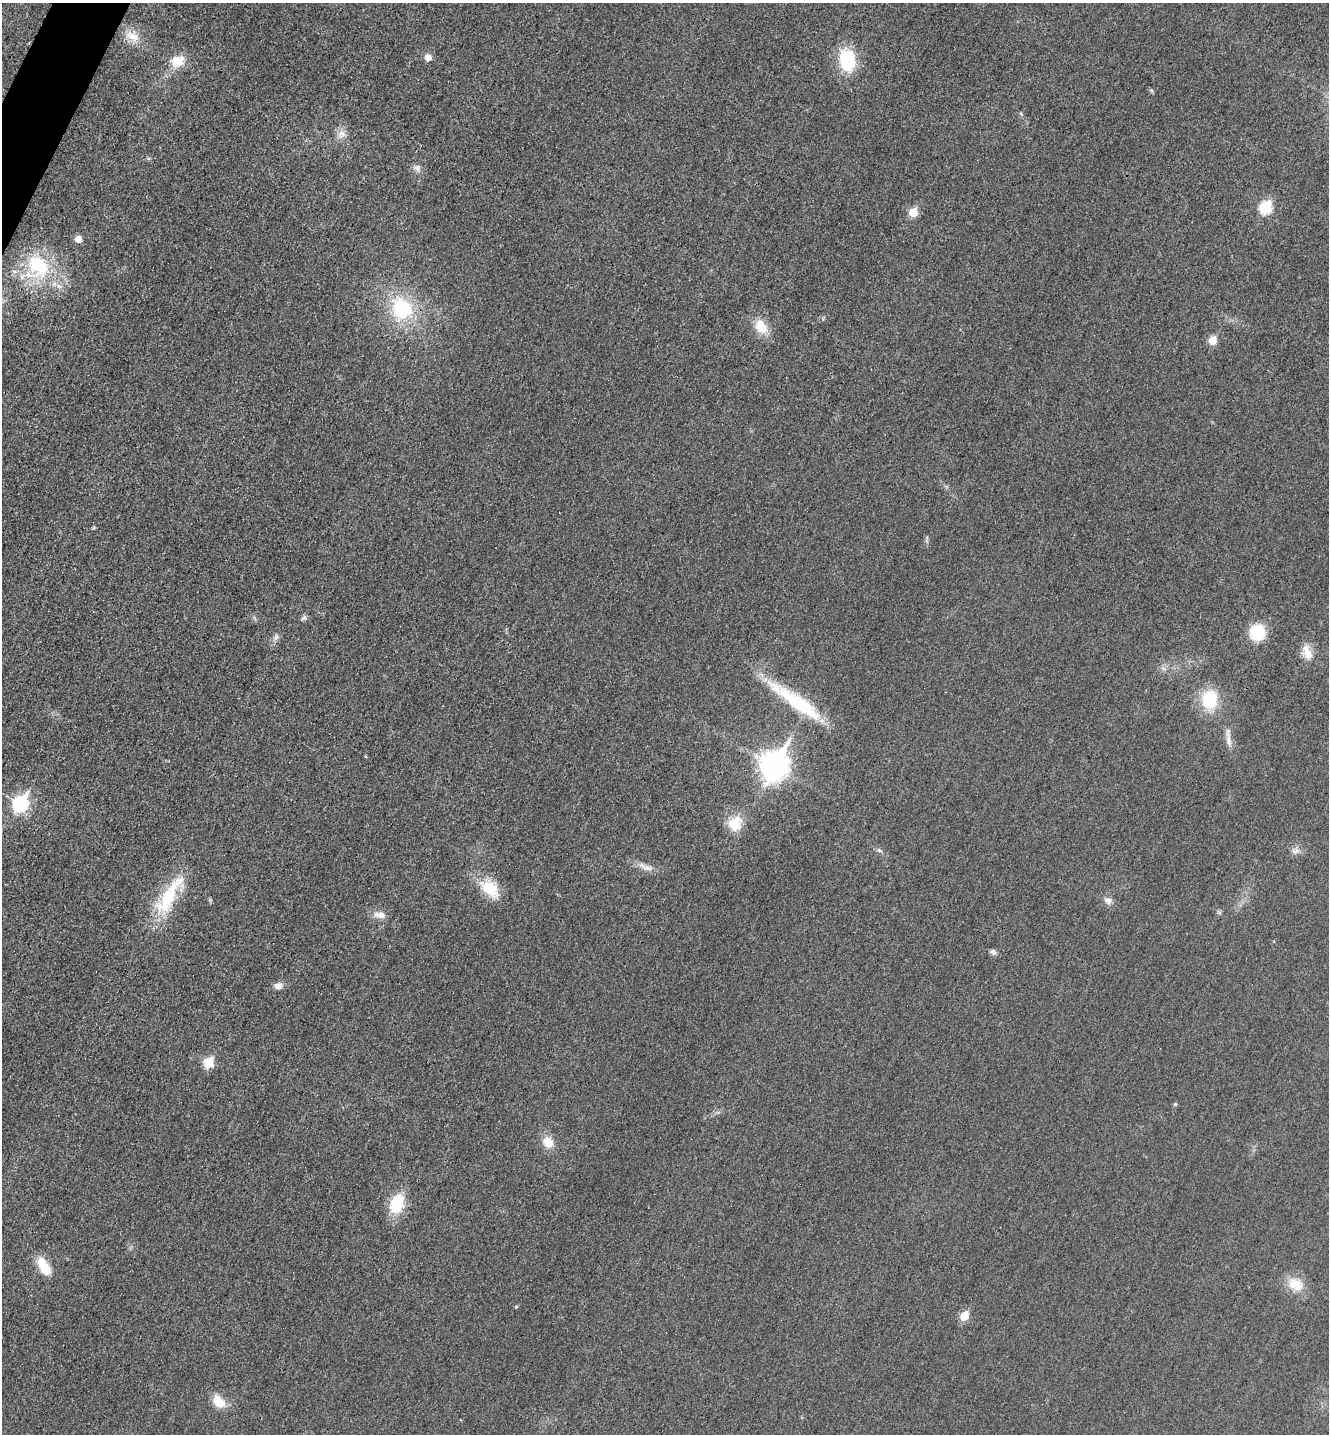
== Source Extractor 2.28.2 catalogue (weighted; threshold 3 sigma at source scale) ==
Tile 11 of 4 x 4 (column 3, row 3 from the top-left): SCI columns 2821-4147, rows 1454-2885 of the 5778 x 5772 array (HDU 1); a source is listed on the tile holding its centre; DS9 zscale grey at full resolution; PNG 1331 x 1436 px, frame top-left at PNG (2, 3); no overlay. Shown black and unused: <1% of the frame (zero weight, under 3 of 4 exposures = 2% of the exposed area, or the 3 px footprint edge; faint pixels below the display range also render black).
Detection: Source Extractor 2.28.2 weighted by HDU 2 'WHT'; one run over the whole footprint, this tile lists its part. Background 0.0185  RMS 0.0056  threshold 0.0254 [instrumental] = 3 sigma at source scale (4.5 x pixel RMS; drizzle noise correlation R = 1.50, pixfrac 1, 0.05/0.05 arcsec/px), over >= 5 px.
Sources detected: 42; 1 inside a brighter listed object's ellipse — not listed separately; the other 41 listed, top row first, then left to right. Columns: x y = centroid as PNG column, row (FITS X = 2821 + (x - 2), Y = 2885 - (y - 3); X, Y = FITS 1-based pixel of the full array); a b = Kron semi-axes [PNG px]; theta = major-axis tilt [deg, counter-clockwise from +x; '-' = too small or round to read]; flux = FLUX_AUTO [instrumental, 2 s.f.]
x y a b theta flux
132 36 23 11 -27 8.1
428 57 6 6 - 5.1
847 60 21 15 -79 33
178 61 18 14 22 9.9
342 134 12 11 - 4.2
417 168 10 8 -70 2.4
1266 207 7 6 - 48
913 212 6 6 - 15
78 239 6 5 - 5.7
38 266 40 29 -53 41
402 309 24 20 -58 41
761 327 19 14 -55 11
1213 340 6 5 - 12
304 618 8 6 19 1.5
1257 632 14 13 - 22
276 637 9 6 79 1.9
1307 652 23 10 -69 6.8
1164 668 8 5 -45 1.5
1209 700 24 20 78 21
796 701 77 14 -36 42
1229 740 24 6 -83 4.4
774 765 12 10 63 600
20 804 9 7 61 98
735 823 21 18 61 12
879 850 8 4 -31 1.2
1294 851 8 5 -60 1.7
647 868 18 7 -7 4.2
490 889 30 18 -40 16
169 896 65 17 58 32
1108 900 11 8 -31 3.1
380 915 17 8 -11 4.4
993 952 8 6 -51 1.7
278 986 9 7 14 3.7
209 1063 6 6 - 25
1175 1104 5 5 - 0.85
548 1142 15 12 -56 8
397 1204 20 14 70 22
44 1266 24 11 -62 12
1296 1284 23 16 -25 11
964 1316 6 5 - 17
218 1401 19 12 -51 8.8